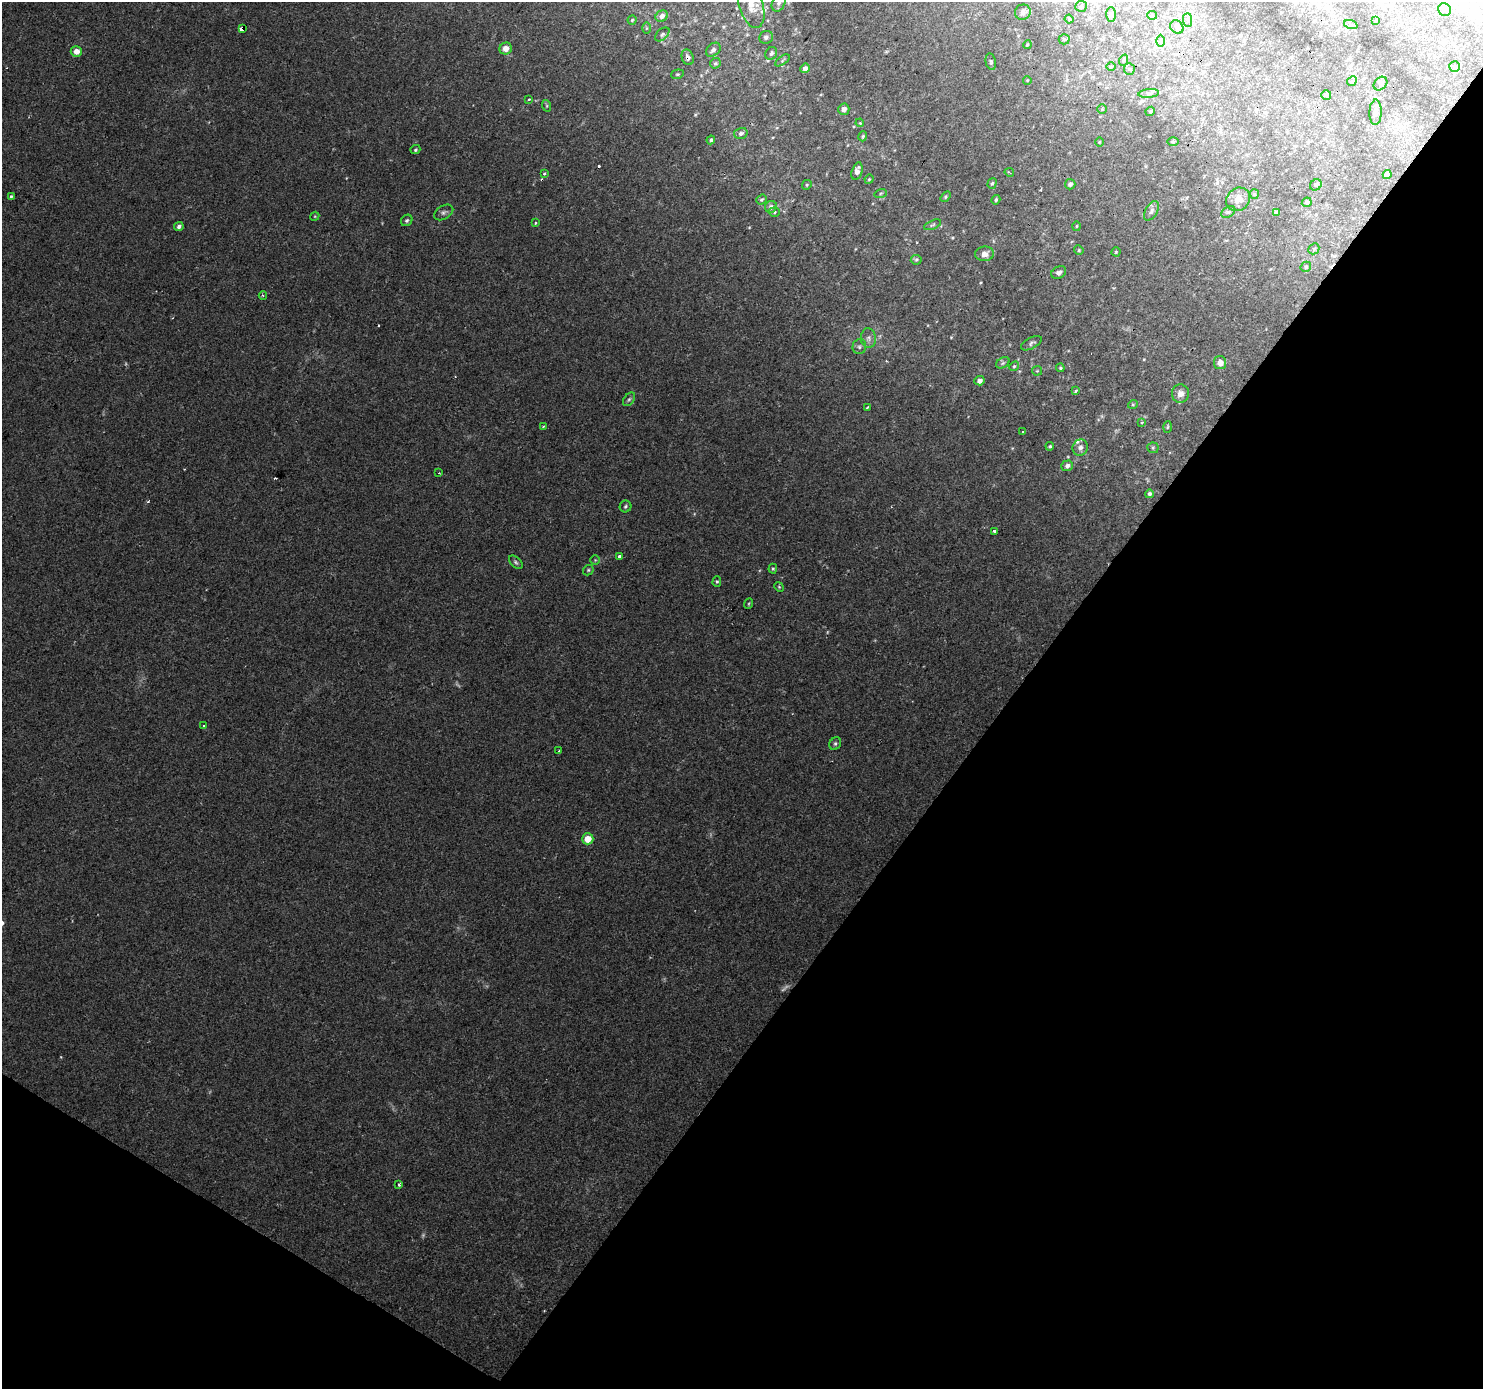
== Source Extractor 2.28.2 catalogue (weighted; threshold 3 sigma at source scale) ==
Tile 15 of 4 x 4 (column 3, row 4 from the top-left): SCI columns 2967-4447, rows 251-1637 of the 5927 x 5983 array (HDU 1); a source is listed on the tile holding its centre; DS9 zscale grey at full resolution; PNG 1485 x 1391 px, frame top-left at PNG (2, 2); each listed source drawn as its Kron ellipse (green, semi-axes under 4 px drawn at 4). Shown black and unused: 36% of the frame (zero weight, under 2 of 3 exposures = <1% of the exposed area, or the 3 px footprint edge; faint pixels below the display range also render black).
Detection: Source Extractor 2.28.2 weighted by HDU 2 'WHT'; one run over the whole footprint, this tile lists its part. Background 0.0516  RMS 0.0052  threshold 0.0234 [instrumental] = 3 sigma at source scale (4.5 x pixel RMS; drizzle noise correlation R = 1.50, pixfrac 1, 0.0396/0.0396 arcsec/px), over >= 5 px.
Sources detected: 141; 3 too faint to see at this stretch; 7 cosmic-ray / hot-pixel residue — neither listed nor drawn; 2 inside a brighter listed object's ellipse — not listed separately; the other 129 listed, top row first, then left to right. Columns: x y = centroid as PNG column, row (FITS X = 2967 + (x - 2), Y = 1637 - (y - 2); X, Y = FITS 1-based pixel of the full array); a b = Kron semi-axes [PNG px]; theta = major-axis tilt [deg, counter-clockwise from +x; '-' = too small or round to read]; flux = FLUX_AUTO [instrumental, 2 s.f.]
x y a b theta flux
778 3 9 6 63 1.8
751 6 22 12 -73 8.4
1081 6 6 5 - 0.89
1445 10 7 6 - 1.2
1023 12 8 7 - 1.5
1111 14 7 5 89 1.1
1152 15 5 4 - 0.54
662 16 6 5 - 2.6
1069 19 4 3 - 0.47
632 20 4 4 - 0.61
1188 20 7 4 -89 1.3
1376 20 4 3 - 0.42
1351 25 7 4 -19 0.88
1177 27 7 6 - 1.5
646 28 5 3 - 0.48
242 29 4 3 - 110
662 34 8 5 44 1.1
766 37 7 6 - 1.5
1064 39 5 5 - 0.72
1161 41 6 4 90 0.93
1027 45 4 3 - 0.46
506 49 6 6 - 4.5
713 50 8 6 40 1.7
76 51 5 5 - 4.2
771 53 7 5 56 1.2
688 57 8 6 -71 1.7
782 60 8 3 35 0.93
1124 60 6 3 71 0.62
991 62 8 5 -79 1
715 63 5 5 - 0.78
1455 66 5 5 - 0.97
1111 67 5 3 - 0.5
805 68 5 4 - 2.7
1129 69 6 5 - 0.84
677 74 6 4 19 0.74
1027 80 4 3 - 0.37
1352 81 5 4 - 0.66
1380 84 7 6 - 1.3
1149 93 10 4 6 1.2
1326 95 5 5 - 0.78
529 99 3 3 - 1.2
547 106 6 4 -72 0.67
844 109 5 5 - 2.1
1102 109 4 4 - 0.53
1150 111 5 4 - 0.72
1375 112 13 6 88 2
860 123 4 3 - 0.47
741 133 7 5 15 1.5
863 136 5 3 - 0.64
711 140 4 4 - 1
1099 142 5 3 - 0.45
1173 142 6 4 0 0.6
415 150 5 4 - 0.72
857 171 9 5 74 2.9
1009 172 5 2 - 0.54
544 173 3 3 - 2.6
1387 174 4 4 - 2.5
869 179 5 4 - 0.65
992 183 5 4 - 0.84
1070 184 5 5 - 1.5
807 185 5 4 - 0.7
1316 185 6 5 - 0.9
881 193 6 4 18 0.76
1254 194 5 4 - 0.63
11 196 3 3 - 0.9
946 197 6 4 57 0.73
762 199 5 4 - 0.87
1238 199 12 11 - 5.2
996 200 5 4 - 0.88
1307 202 5 4 - 0.79
771 207 6 5 - 1.6
1151 211 11 6 59 1.9
444 212 10 6 31 1.7
774 212 5 4 - 0.77
1228 212 8 5 35 1.2
1277 212 4 4 - 2
315 216 5 3 - 0.48
407 220 6 5 - 0.96
535 223 3 3 - 0.65
933 225 9 3 23 0.81
179 226 5 4 - 1.7
1076 226 5 3 - 0.54
1314 249 6 5 - 0.81
1079 250 5 4 - 0.69
1116 252 4 4 - 0.55
984 254 9 7 6 3.2
916 260 5 5 - 0.89
1306 267 5 5 - 0.76
1059 273 8 6 31 2
263 295 4 4 - 0.73
868 338 10 7 -83 2.2
1031 343 11 5 28 1.4
859 347 7 6 - 1.4
1003 363 7 5 32 1.1
1220 363 6 6 - 4.7
1014 366 5 4 - 0.76
1060 368 4 4 - 0.73
1037 371 5 4 - 0.62
979 381 5 4 - 2.3
1076 391 4 3 - 4
1180 394 9 8 - 3.6
629 399 7 5 53 1.1
1133 404 5 3 - 0.54
867 407 3 3 - 2.9
1142 422 3 2 - 0.48
543 426 4 3 - 0.52
1167 427 6 3 87 0.58
1023 432 3 3 - 2.7
1050 446 4 3 - 0.83
1080 447 8 7 - 2.3
1153 448 6 5 - 0.8
1067 466 6 5 - 2
439 473 3 2 - 0.56
1149 494 4 4 - 1.2
625 506 6 6 - 0.96
994 531 4 3 - 0.88
619 556 3 3 - 4.2
595 560 4 4 - 0.58
516 562 8 5 -45 1.1
773 569 5 4 - 0.77
588 570 6 4 48 0.73
717 582 5 4 - 0.76
779 587 5 4 - 0.62
748 604 5 3 - 0.52
203 725 3 3 - 1.1
835 744 6 5 - 1
559 751 3 2 - 1.1
588 839 6 5 - 6.7
399 1184 3 3 - 1.8
Overlapping masked pixels (flux is a lower limit): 3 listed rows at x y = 242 29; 688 57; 544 173
Isophote crosses this tile's border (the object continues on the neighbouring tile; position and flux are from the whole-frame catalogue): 2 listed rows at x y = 778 3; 751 6
Unlisted compact peaks at least as high as the median listed source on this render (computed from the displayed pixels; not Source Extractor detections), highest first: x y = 695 115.